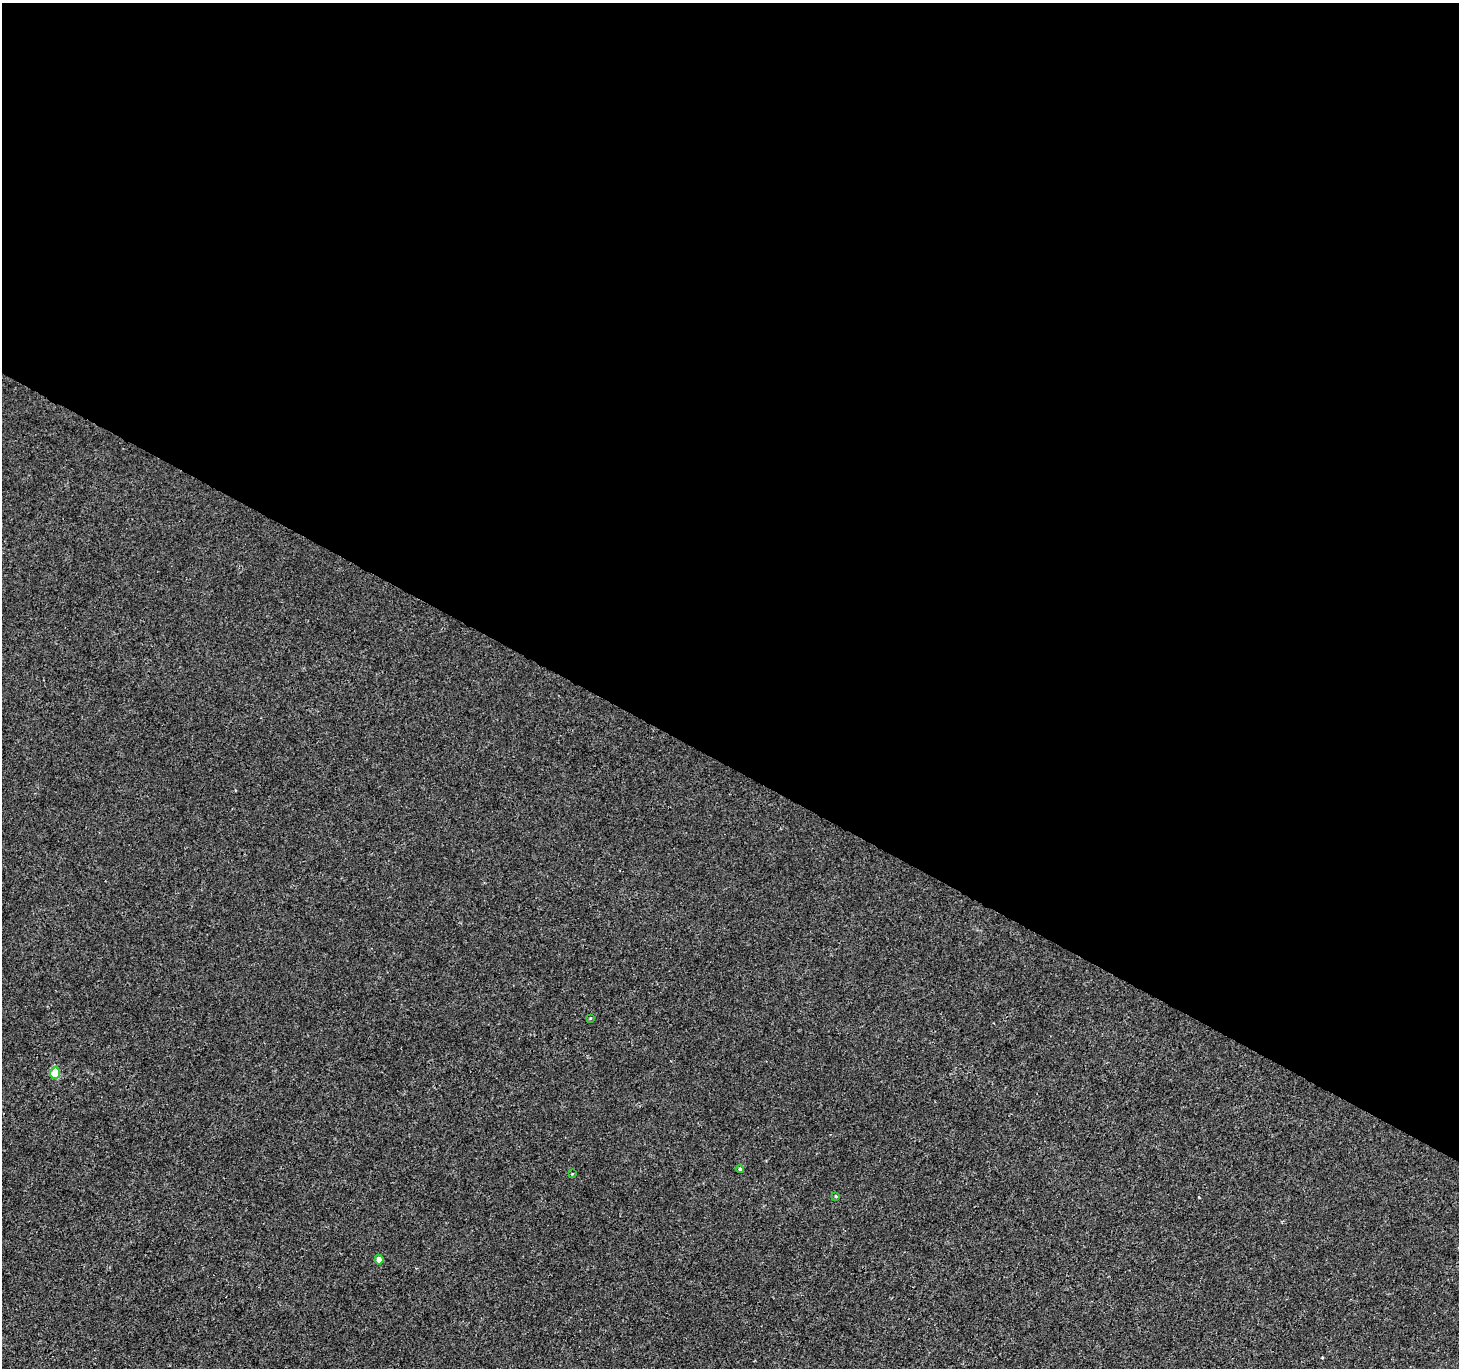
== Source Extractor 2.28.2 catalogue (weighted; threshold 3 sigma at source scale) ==
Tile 3 of 4 x 4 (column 3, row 1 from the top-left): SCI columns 2917-4373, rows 4294-5659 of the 5840 x 5921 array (HDU 1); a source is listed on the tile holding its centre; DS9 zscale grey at full resolution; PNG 1461 x 1370 px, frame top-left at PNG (2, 3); each listed source drawn as its Kron ellipse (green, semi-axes under 4 px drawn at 4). Shown black and unused: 56% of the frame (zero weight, under 3 of 4 exposures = <1% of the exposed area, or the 3 px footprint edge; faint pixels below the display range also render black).
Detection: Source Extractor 2.28.2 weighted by HDU 2 'WHT'; one run over the whole footprint, this tile lists its part. Background 4.50e-04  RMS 0.0016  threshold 0.00725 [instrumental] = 3 sigma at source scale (4.5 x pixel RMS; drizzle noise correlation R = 1.50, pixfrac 1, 0.0396/0.0396 arcsec/px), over >= 5 px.
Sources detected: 6; all 6 listed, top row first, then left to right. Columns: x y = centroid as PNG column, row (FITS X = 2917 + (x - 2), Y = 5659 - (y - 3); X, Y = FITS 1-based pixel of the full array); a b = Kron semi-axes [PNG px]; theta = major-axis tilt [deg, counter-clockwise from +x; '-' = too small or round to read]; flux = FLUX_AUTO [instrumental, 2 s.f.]
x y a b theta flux
590 1018 3 3 - 0.12
55 1073 5 5 - 6.6
740 1169 4 4 - 0.17
572 1174 3 2 - 0.13
836 1196 4 3 - 0.18
379 1260 4 4 - 1.3